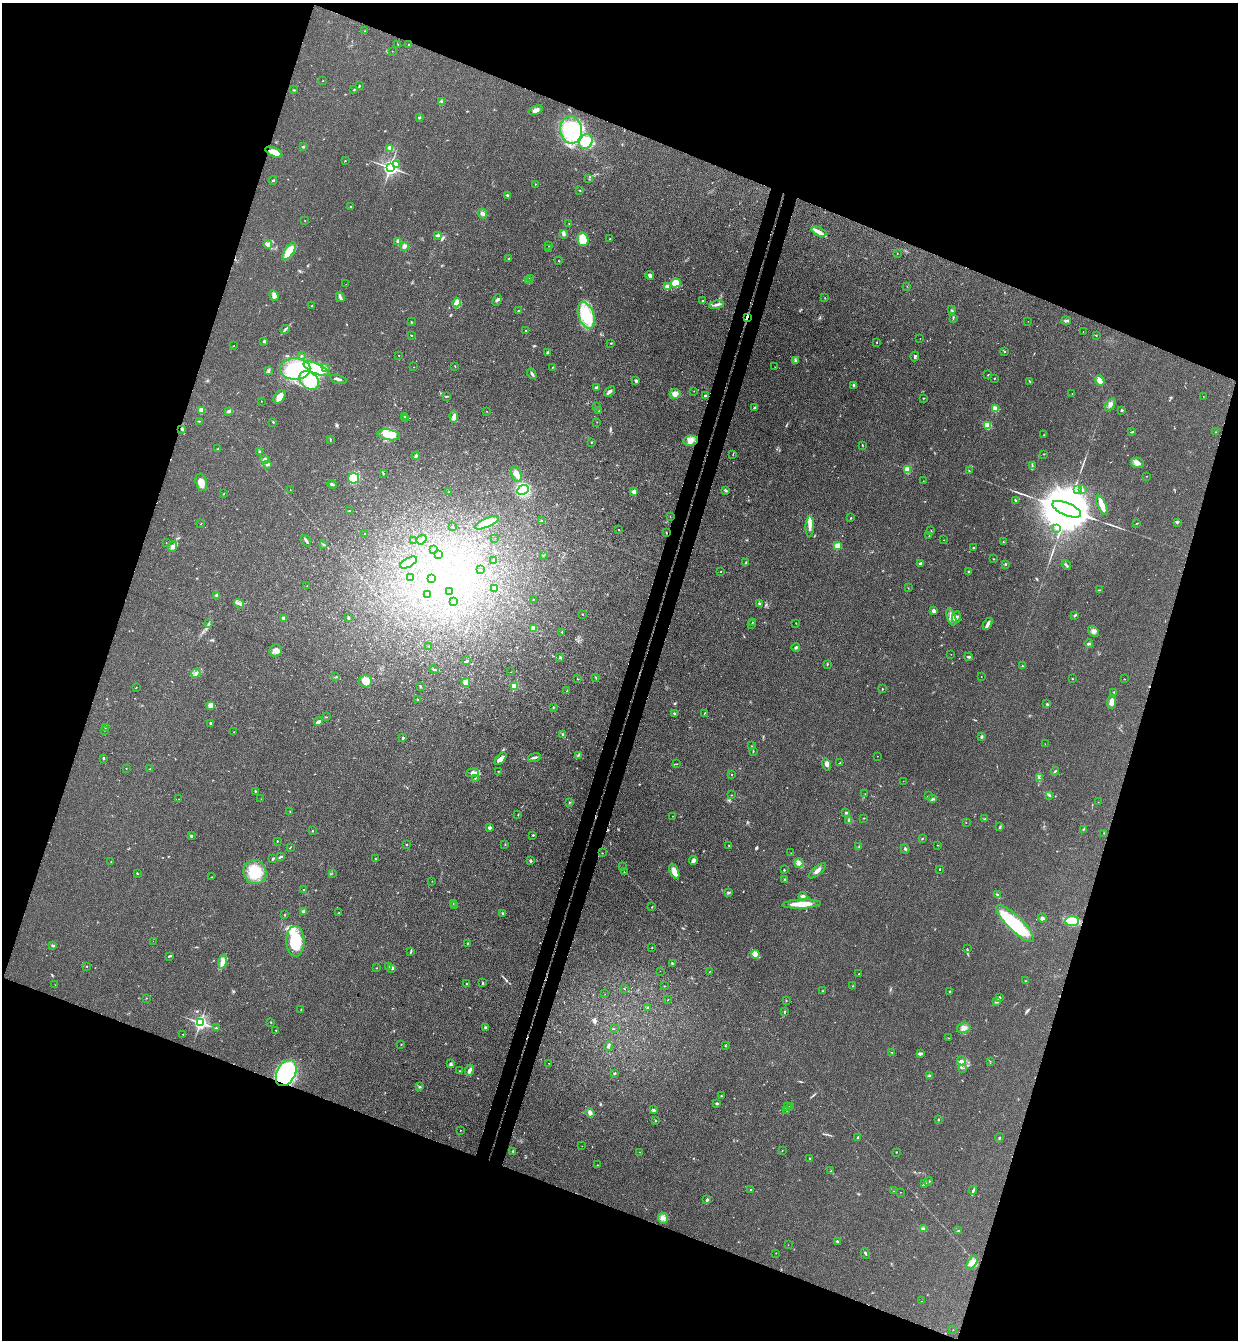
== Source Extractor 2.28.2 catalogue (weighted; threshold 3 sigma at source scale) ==
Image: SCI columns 189-5130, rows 23-5374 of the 5447 x 5397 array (HDU 1 of 3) = the unmasked area's bounding box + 8 px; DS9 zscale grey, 4 x 4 block average (1 PNG px = mean of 4 x 4 image px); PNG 1240 x 1342 px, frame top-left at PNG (2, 3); each listed source drawn as its Kron ellipse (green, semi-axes under 4 px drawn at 4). Shown black and unused: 40% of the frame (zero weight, under 3 of 4 exposures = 5% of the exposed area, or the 3 px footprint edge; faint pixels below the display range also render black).
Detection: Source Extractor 2.28.2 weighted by HDU 2 'WHT'. Background 0.101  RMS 0.0071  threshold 0.0321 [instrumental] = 3 sigma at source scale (4.5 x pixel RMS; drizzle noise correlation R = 1.50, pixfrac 1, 0.05/0.05 arcsec/px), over >= 5 px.
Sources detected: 506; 5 too faint to see at this stretch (4 x 4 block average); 3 inside a brighter object's white glare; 6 cosmic-ray / hot-pixel residue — neither listed nor drawn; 11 coinciding with a brighter row at this scale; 19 inside a brighter listed object's ellipse — not listed separately; the other 462 listed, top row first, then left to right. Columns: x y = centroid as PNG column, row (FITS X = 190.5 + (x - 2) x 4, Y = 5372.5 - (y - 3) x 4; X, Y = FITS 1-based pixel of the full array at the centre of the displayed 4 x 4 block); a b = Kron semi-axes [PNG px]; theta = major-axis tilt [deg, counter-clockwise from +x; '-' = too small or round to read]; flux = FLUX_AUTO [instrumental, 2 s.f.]
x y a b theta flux
365 31 2 2 - 1.8
398 44 2 2 - 0.86
408 45 2 2 - 1.6
392 51 2 2 - 0.86
323 81 2 2 - 1.2
359 86 2 2 - 2.9
293 90 3 2 - 3.1
354 90 2 2 - 2.9
442 102 2 2 - 4.1
536 110 7 4 22 20
419 118 3 2 - 3.7
571 130 13 11 -85 270
586 141 8 6 59 98
303 147 3 2 - 3.6
390 148 4 3 - 15
274 152 9 4 -25 45
345 161 2 2 - 2.1
396 164 3 2 - 6.3
390 167 3 3 - 1900
589 179 2 2 - 1.2
273 180 4 2 - 4.8
535 184 2 2 - 1.8
580 190 2 2 - 2.4
507 195 2 2 - 15
351 206 3 2 - 2.1
482 213 5 3 - 13
305 220 2 2 - 1.1
569 223 2 2 - 1.2
819 232 8 3 -22 16
564 234 4 3 - 8.3
438 235 4 2 - 8
583 239 7 5 -76 87
610 239 2 2 - 2.1
397 241 3 2 - 9
268 244 4 4 - 13
404 246 3 3 - 13
549 246 2 2 - 1.5
548 249 2 2 - 1.4
289 251 10 4 57 95
897 253 2 2 - 2.6
509 258 2 2 - 2.3
559 261 2 2 - 2.2
650 275 4 3 - 11
531 279 2 2 - 1.4
529 281 2 2 - 2.8
676 283 5 4 - 62
346 284 2 2 - 0.52
907 286 2 2 - 1.3
667 287 2 2 - 35
274 296 5 4 - 19
340 297 5 3 - 11
825 298 2 2 - 1.8
497 300 6 2 68 7.1
702 301 2 2 - 10
457 302 5 4 - 14
716 305 7 2 13 13
311 306 2 2 - 1.7
951 310 2 2 - 1.7
518 311 3 2 - 3.3
586 315 14 7 -71 200
747 317 2 2 - 470
953 318 4 2 - 3
1066 320 5 2 - 5.7
1028 321 2 2 - 0.6
411 322 2 2 - 2.4
285 329 5 2 - 5.9
525 331 2 2 - 2.5
1083 331 2 2 - 0.66
411 335 2 2 - 2.1
1096 335 2 2 - 2
920 338 2 2 - 1
264 341 2 2 - 5.9
877 342 2 2 - 1.7
611 343 2 2 - 2.4
234 346 2 2 - 0.9
1004 351 3 2 - 2.9
547 353 4 2 - 5
399 355 2 2 - 2.4
301 356 2 2 - 2
915 356 5 2 - 6.6
795 360 3 2 - 5.3
455 366 2 2 - 1.6
414 367 2 2 - 1
552 367 2 2 - 2.1
775 367 2 2 - 1.2
326 368 2 2 - 3.3
295 369 15 11 0 190
316 369 14 5 -24 250
269 370 2 2 - 2.4
532 374 6 2 -56 8.9
988 375 2 2 - 1.6
994 378 2 2 - 1.5
338 379 8 2 -13 10
309 380 11 8 -39 200
636 381 3 2 - 8.1
1030 381 2 2 - 2.1
1100 381 5 4 - 27
854 385 2 2 - 26
596 388 3 3 - 8.7
609 391 6 3 38 12
694 391 2 2 - 0.95
675 394 5 4 - 24
1072 394 2 2 - 1.1
447 396 3 2 - 4
705 396 4 3 - 7.8
1203 396 2 2 - 0.69
279 397 7 5 56 34
923 398 3 2 - 2.7
261 401 2 2 - 1.1
1110 405 7 3 56 16
597 407 2 2 - 1.5
754 407 3 2 - 3.9
995 409 4 3 - 53
201 410 2 2 - 120
1122 410 2 2 - 12
229 411 4 3 - 8.3
486 411 2 2 - 1.5
599 411 2 2 - 3.4
404 416 2 2 - 2.3
454 416 6 4 -86 14
406 419 3 2 - 3.9
199 421 2 2 - 1.5
273 422 3 2 - 2.5
597 422 2 2 - 1.5
988 425 3 3 - 68
182 429 3 2 - 6.4
1131 432 3 2 - 2.4
1215 432 2 2 - 1.3
389 435 11 5 -9 65
1044 435 2 2 - 1.1
330 440 2 2 - 2.3
690 441 7 5 5 24
591 442 2 2 - 5.9
862 445 3 2 - 2.2
218 449 3 2 - 3.8
259 452 2 2 - 3.3
733 454 2 2 - 1.3
1043 454 2 2 - 0.95
416 456 4 2 - 7.6
265 460 5 3 - 10
1137 463 6 5 - 19
268 464 4 2 - 12
1032 466 2 2 - 2.9
907 469 2 2 - 200
969 471 3 2 - 2.8
383 474 2 2 - 2
516 474 8 4 -67 24
1147 476 2 2 - 1.3
354 478 5 5 - 150
923 481 2 2 - 1.3
201 482 9 5 -76 34
332 484 5 2 - 7.7
1077 489 2 2 - 3
290 490 2 2 - 0.84
523 490 6 4 24 210
725 490 3 2 - 9
1082 490 3 2 - 3.9
449 492 2 2 - 2.7
634 492 2 2 - 32
223 494 2 2 - 1.4
1015 500 3 2 - 3.7
1102 505 10 3 -66 44
1067 509 15 6 -23 50000
350 511 2 2 - 11
670 517 2 2 - 1.1
851 518 3 2 - 2.3
541 521 3 2 - 3.3
1178 522 2 2 - 1.9
487 523 13 4 25 150
1136 523 2 2 - 2.1
201 524 3 2 - 1.6
452 527 2 2 - 1.2
810 527 10 3 88 20
1057 528 4 2 - 6
619 530 2 2 - 2.4
931 531 3 2 - 2.1
666 532 2 2 - 2.3
364 534 2 2 - 1.8
929 536 2 2 - 2.1
495 538 2 2 - 0.58
414 540 2 2 - 1.8
421 540 5 2 - 7.2
944 540 2 2 - 1.5
306 541 6 2 -55 9.6
1003 542 2 2 - 2.9
166 543 2 2 - 0.99
323 544 3 2 - 2.4
838 546 2 2 - 170
172 547 5 4 - 16
973 548 3 2 - 3.5
433 550 2 2 - 19
438 554 3 2 - 4.8
543 555 2 2 - 2.3
994 559 3 2 - 2
494 561 2 2 - 6.6
408 563 9 4 29 29
746 563 4 2 - 3.2
921 563 3 2 - 6.3
1005 564 2 2 - 4.4
1066 565 5 2 - 5.7
480 570 2 2 - 0.57
721 572 2 2 - 1.6
968 572 2 2 - 4.2
410 577 2 2 - 12
432 579 2 2 - 53
307 586 2 2 - 1.9
495 588 2 2 - 55
908 588 2 2 - 1.5
1099 590 2 2 - 2.2
450 591 2 2 - 4.7
427 594 2 2 - 3.1
217 596 3 2 - 12
533 599 2 2 - 1.5
453 601 2 2 - 0.79
239 604 5 2 - 9.2
759 604 3 2 - 5.5
934 611 3 2 - 14
582 614 2 2 - 2.2
1075 615 3 2 - 4.6
951 617 9 3 -69 20
956 617 6 2 72 9
284 618 2 2 - 27
348 618 4 2 - 5
752 622 2 2 - 1.8
209 623 2 2 - 3.2
796 623 2 2 - 1.3
751 624 2 2 - 2.8
988 624 7 3 60 15
534 628 2 2 - 140
1093 631 6 4 -36 14
562 632 2 2 - 2.3
1089 644 4 2 - 6
429 646 2 2 - 1
796 647 4 2 - 6.6
276 650 6 6 - 26
951 654 2 2 - 0.86
969 657 4 2 - 6.1
560 658 4 2 - 3.8
467 661 3 2 - 7
827 664 2 2 - 1.5
1022 666 2 2 - 2.4
434 670 5 2 - 3.8
511 672 2 2 - 0.86
196 673 5 3 - 8.7
336 677 2 2 - 1.2
981 677 2 2 - 1.1
596 678 2 2 - 1.3
1072 678 2 2 - 1.8
577 679 3 2 - 1.7
1124 679 2 2 - 0.93
366 681 6 6 - 45
466 682 4 4 - 25
420 686 3 2 - 3
514 686 2 2 - 230
136 687 2 2 - 1.2
882 689 2 2 - 2.1
567 691 2 2 - 2.1
1114 692 2 2 - 2.1
417 700 2 2 - 2.9
1111 702 6 4 85 23
1047 704 3 2 - 3.5
210 705 2 2 - 32
553 707 2 2 - 2.4
675 713 3 2 - 5.6
704 714 2 2 - 1.7
326 717 3 2 - 2.3
318 721 5 3 - 11
210 723 3 2 - 6.6
105 727 2 2 - 1.5
104 730 2 2 - 1.5
234 732 2 2 - 0.9
563 734 4 2 - 6.5
982 737 3 2 - 6.5
403 738 2 2 - 7
1045 744 2 2 - 0.94
752 746 2 2 - 1.8
753 751 3 2 - 2.9
578 755 3 2 - 4.3
877 756 2 2 - 1.5
534 757 6 2 16 10
103 758 3 2 - 5.5
501 759 7 3 48 26
840 763 2 2 - 2.1
677 764 2 2 - 1
827 764 6 4 -74 13
126 768 2 2 - 3.4
150 769 2 2 - 2.7
498 771 2 2 - 3
1055 771 4 2 - 3.3
473 773 6 3 8 13
732 774 2 2 - 2.6
475 778 2 2 - 2.1
1039 778 4 2 - 4.4
903 781 2 2 - 0.89
255 791 2 2 - 4
865 794 2 2 - 0.84
731 795 2 2 - 1.6
1049 795 3 2 - 4.1
928 796 3 2 - 2.9
179 799 2 2 - 1.2
261 799 2 2 - 0.95
932 799 2 2 - 3.8
569 802 2 2 - 3.3
1098 802 2 2 - 0.78
290 811 2 2 - 1.6
845 813 2 2 - 3.5
518 814 2 2 - 2
672 816 2 2 - 1
864 818 2 2 - 2.3
985 819 3 2 - 2.7
849 820 3 2 - 2.6
966 823 2 2 - 1.4
489 827 2 2 - 35
1000 827 4 2 - 5.2
1083 829 3 2 - 3
312 831 2 2 - 2.4
1104 833 2 2 - 1.2
533 835 2 2 - 3.6
191 836 2 2 - 7.2
922 839 2 2 - 2.7
277 841 2 2 - 2.8
406 844 2 2 - 2.9
505 844 3 2 - 2.2
729 845 2 2 - 1.6
938 845 2 2 - 1.4
290 847 2 2 - 1.7
859 847 3 2 - 2.6
905 849 4 2 - 6.7
602 853 2 2 - 1.6
791 853 2 2 - 1.2
281 856 3 2 - 4.5
375 858 2 2 - 1.5
273 859 3 2 - 5.2
693 860 4 3 - 19
111 861 2 2 - 1.2
531 861 2 2 - 21
799 863 5 4 - 15
622 867 2 2 - 2.5
940 869 2 2 - 2.3
784 870 2 2 - 3.4
674 871 8 3 -68 50
817 871 11 3 40 17
255 872 12 11 - 120
624 872 2 2 - 2.9
137 873 2 2 - 3.4
332 873 2 2 - 0.93
212 877 4 2 - 3.5
784 879 2 2 - 2.4
432 881 2 2 - 0.95
303 890 2 2 - 5.6
729 892 3 2 - 4.3
997 894 3 2 - 4.7
803 896 4 4 - 9.7
453 903 2 2 - 0.86
802 904 19 4 2 58
455 906 3 2 - 3.1
652 907 2 2 - 2.6
304 911 2 2 - 20
339 913 2 2 - 1.7
503 913 2 2 - 6.1
284 915 2 2 - 2.4
1042 918 4 3 - 9.2
1072 921 7 5 -1 130
1015 924 25 7 -44 400
153 941 2 2 - 0.86
295 941 15 9 -88 190
467 943 2 2 - 4.7
53 945 3 2 - 6.9
652 947 2 2 - 1.8
967 949 2 2 - 1.5
411 952 3 2 - 3.8
755 954 4 3 - 12
169 956 3 2 - 6.6
223 962 7 3 77 32
672 963 3 2 - 3.3
87 966 2 2 - 1.3
389 966 4 2 - 4.9
376 968 2 2 - 1.8
392 968 3 2 - 4.7
660 971 2 2 - 0.59
710 972 2 2 - 1.1
859 974 2 2 - 1.4
1025 981 2 2 - 2.4
482 983 2 2 - 5.2
466 984 4 2 - 2.5
55 985 2 2 - 0.82
665 986 2 2 - 1
853 986 2 2 - 1.6
625 989 2 2 - 1
822 991 2 2 - 1.7
950 991 2 2 - 7.7
605 994 2 2 - 0.58
999 997 3 2 - 3
146 998 2 2 - 2.1
668 1000 2 2 - 1.4
786 1000 2 2 - 1.7
997 1002 2 2 - 2
648 1008 2 2 - 4
301 1010 2 2 - 2.1
785 1011 2 2 - 1.7
271 1022 2 2 - 2
200 1023 2 2 - 1200
485 1027 2 2 - 9
216 1028 2 2 - 1.7
964 1028 7 4 15 19
614 1029 2 2 - 1
276 1030 2 2 - 2.8
183 1034 2 2 - 1.5
948 1038 2 2 - 1.3
401 1044 2 2 - 2.6
608 1046 5 2 - 8.1
725 1046 2 2 - 1.7
892 1052 2 2 - 1.1
920 1054 3 2 - 9.1
962 1061 4 3 - 9.8
990 1061 2 2 - 1
549 1063 2 2 - 2.3
450 1064 4 3 - 6.7
962 1068 2 2 - 1.6
470 1070 6 3 65 15
459 1071 2 2 - 1.2
286 1073 14 9 63 700
614 1073 3 2 - 4.9
929 1076 3 2 - 8.2
420 1087 3 2 - 3.9
721 1096 2 2 - 2.8
717 1103 2 2 - 7
787 1107 2 2 - 2.6
790 1107 2 2 - 2
654 1110 4 3 - 6
787 1110 2 2 - 1.1
590 1113 4 2 - 24
655 1120 2 2 - 2.7
938 1120 2 2 - 4.3
460 1130 2 2 - 1.6
858 1138 2 2 - 4.1
999 1138 4 2 - 3.9
582 1146 2 2 - 0.76
782 1150 2 2 - 1.3
513 1151 3 2 - 2.3
640 1152 2 2 - 1.2
896 1152 2 2 - 1.9
810 1158 2 2 - 2.5
597 1165 2 2 - 1.4
831 1171 2 2 - 2.9
928 1181 4 2 - 5.9
924 1184 3 2 - 3.8
751 1190 2 2 - 3.2
973 1190 4 2 - 7.4
894 1191 2 2 - 1.1
900 1192 2 2 - 1.1
707 1200 3 2 - 7.6
663 1218 6 4 -73 16
923 1229 3 3 - 8.1
958 1231 2 2 - 3.3
837 1241 3 2 - 5.1
788 1245 2 2 - 0.78
776 1253 2 2 - 1.4
865 1253 5 2 - 5
972 1263 8 4 56 20
921 1301 2 2 - 0.83
953 1330 2 2 - 1.3
Overlapping masked pixels (flux is a lower limit): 2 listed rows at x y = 747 317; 286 1073
Diffuse or blended objects may show on this block-average render without a row.